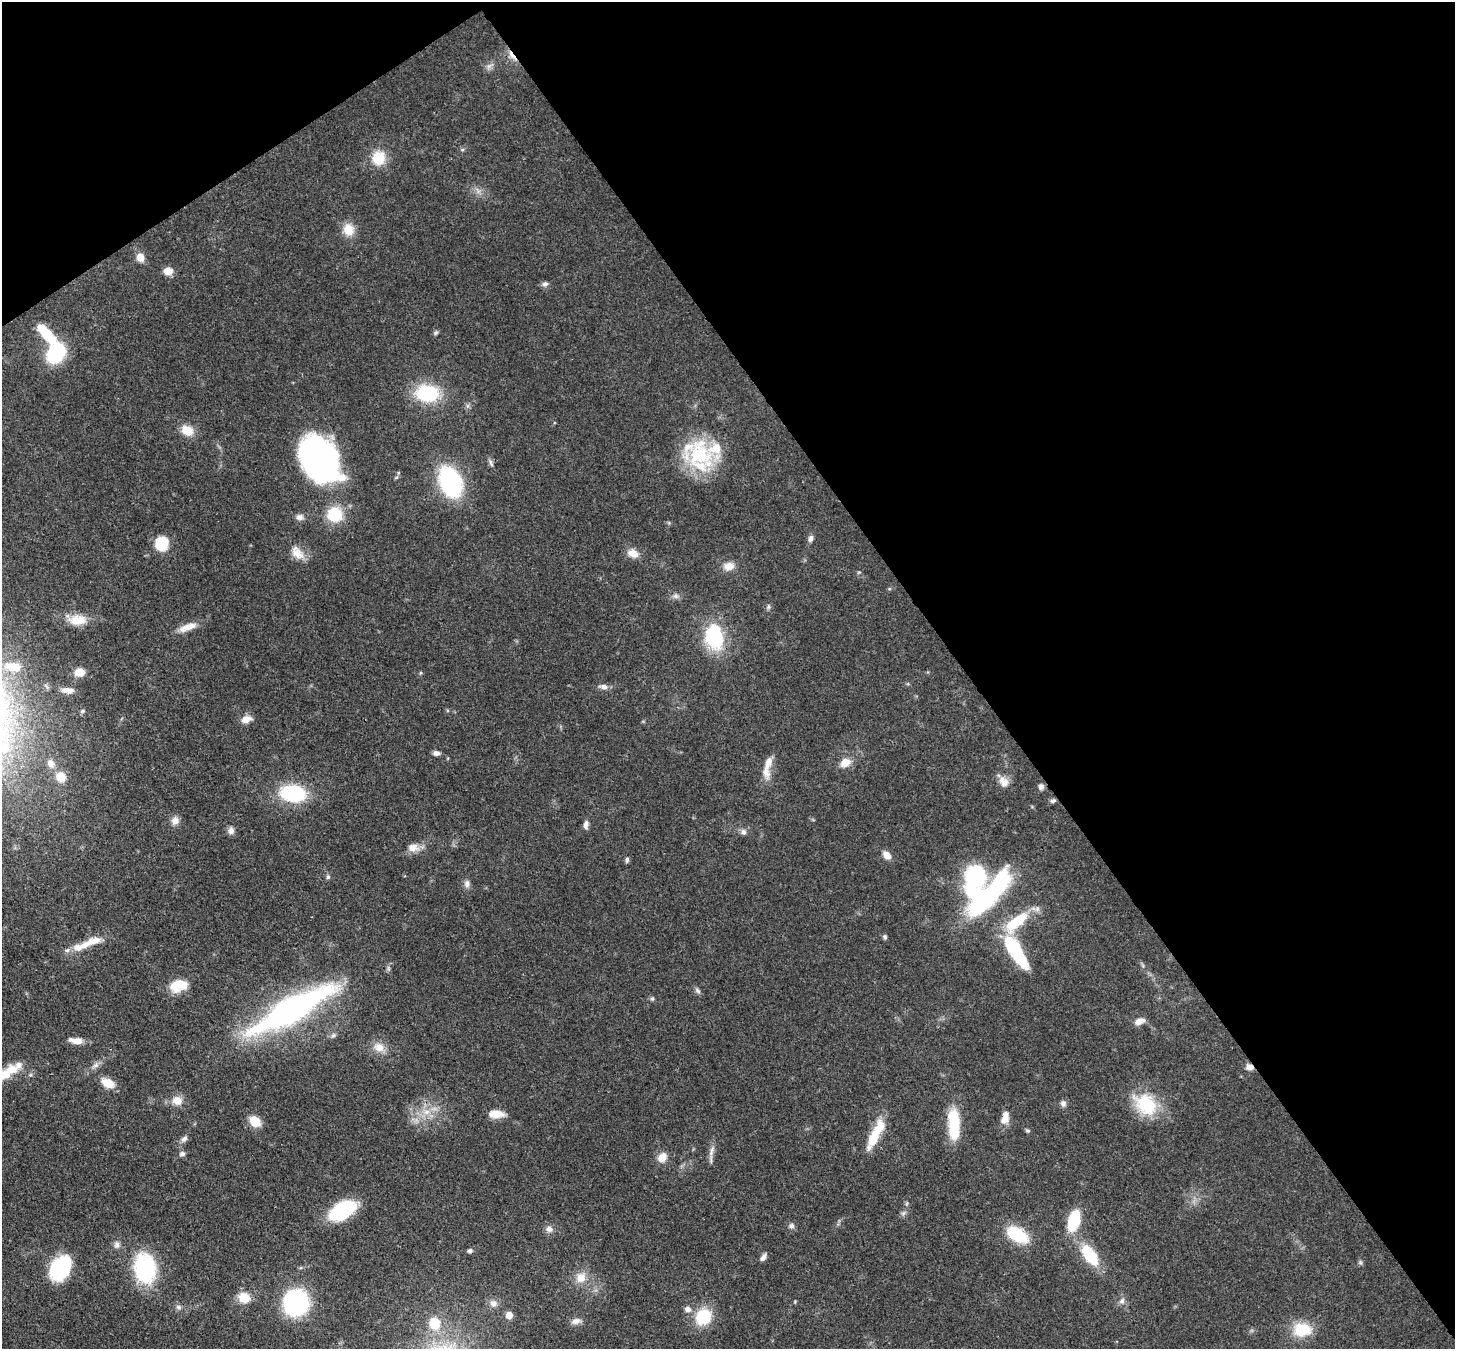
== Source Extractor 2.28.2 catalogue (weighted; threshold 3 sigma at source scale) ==
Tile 3 of 4 x 4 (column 3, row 1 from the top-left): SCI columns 2984-4436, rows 4386-5732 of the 5968 x 5940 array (HDU 1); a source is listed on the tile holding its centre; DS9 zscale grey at full resolution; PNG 1457 x 1351 px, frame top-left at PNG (2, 2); no overlay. Shown black and unused: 38% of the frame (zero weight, under 3 of 4 exposures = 7% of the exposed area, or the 3 px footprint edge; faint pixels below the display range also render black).
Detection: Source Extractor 2.28.2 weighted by HDU 2 'WHT'; one run over the whole footprint, this tile lists its part. Background 0.0727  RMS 0.0038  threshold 0.0173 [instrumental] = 3 sigma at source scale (4.5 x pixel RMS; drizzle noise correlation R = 1.50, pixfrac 1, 0.05/0.05 arcsec/px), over >= 5 px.
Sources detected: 120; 1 inside a brighter object's white glare — not listed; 7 inside a brighter listed object's ellipse — not listed separately; the other 112 listed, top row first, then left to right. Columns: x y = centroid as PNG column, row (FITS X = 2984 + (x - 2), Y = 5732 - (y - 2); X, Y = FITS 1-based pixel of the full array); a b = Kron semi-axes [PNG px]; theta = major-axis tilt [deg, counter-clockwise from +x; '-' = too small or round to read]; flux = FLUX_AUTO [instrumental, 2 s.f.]
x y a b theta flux
512 55 17 5 -52 2.8
489 66 8 5 44 1.3
378 158 15 14 - 10
348 229 16 14 -67 5.7
140 257 9 8 - 4.1
168 271 8 6 6 5.4
545 284 9 6 33 1.2
436 333 7 5 45 0.72
46 334 30 11 -49 14
56 353 17 13 55 32
427 393 22 16 -6 26
187 430 14 11 -27 6.2
700 456 41 35 -52 32
319 460 42 29 -56 140
491 463 13 5 -69 1.2
450 482 25 16 -67 56
334 514 15 14 - 15
300 517 10 8 3 1.9
810 538 9 6 75 1.4
162 544 13 13 - 11
297 553 22 12 -47 5.1
633 553 13 10 -23 3.9
729 566 14 10 9 3.8
859 572 6 4 18 0.45
675 596 9 6 -1 1.4
768 607 8 4 -82 0.73
78 620 21 12 5 7.1
188 627 26 8 20 4.9
714 637 30 21 -80 26
14 667 15 8 -4 6.9
79 672 10 8 6 4.8
420 673 5 3 - 0.41
604 687 11 6 -8 1.9
68 690 15 7 -4 2.4
83 711 6 5 - 0.66
246 719 12 8 20 3.3
436 753 8 6 1 1.5
845 762 13 10 25 4.6
51 763 11 9 -55 2.7
765 772 19 10 -67 3.9
60 777 12 11 - 5.6
1005 783 14 10 27 3.1
1041 787 8 7 - 1.4
293 794 25 16 -7 29
1053 801 7 5 15 0.99
175 821 11 10 - 2.4
586 825 11 6 83 1.6
231 831 10 7 86 1.7
743 832 7 7 - 1.4
413 847 15 11 2 3.7
887 855 10 7 -48 3.2
627 860 8 5 83 0.78
975 876 15 13 -79 51
328 877 6 5 - 0.79
467 884 10 8 -83 1.7
988 897 63 17 48 63
1017 921 36 13 40 18
885 937 7 5 -59 0.74
92 942 39 10 22 8.5
1016 952 43 13 -57 29
178 985 21 14 17 8.6
697 991 9 5 -45 1
652 999 6 5 - 0.71
292 1009 64 15 29 180
1140 1021 13 7 22 2.7
333 1035 7 5 22 1
76 1041 16 7 -9 4
379 1047 16 12 -25 4.4
96 1065 10 6 27 1.6
1249 1067 9 7 -16 2.2
2 1075 24 10 21 9.9
30 1075 6 4 43 0.69
108 1083 17 10 -24 5.5
177 1100 15 12 -13 4.2
1063 1103 8 7 - 1.4
1146 1104 31 23 -39 20
426 1112 9 8 - 3.2
496 1114 17 9 -2 5
1005 1118 17 9 72 3.9
255 1121 12 9 -41 7.4
954 1121 26 13 -82 16
1027 1131 6 5 - 0.61
876 1132 36 13 59 11
184 1139 9 6 27 1.4
711 1151 18 5 73 2.2
182 1154 8 6 14 1.2
662 1157 12 10 51 4
342 1210 25 14 32 33
903 1213 7 6 - 1
1074 1220 17 9 74 21
791 1226 8 7 - 1.2
549 1229 10 9 - 1.9
1017 1235 21 11 -32 21
117 1245 10 7 89 1.7
470 1251 6 6 - 0.85
1089 1255 25 12 -53 17
763 1257 11 5 58 1.4
1360 1262 7 4 -71 0.69
61 1268 20 15 48 40
145 1268 26 18 -80 42
581 1278 15 13 58 5.3
244 1297 12 11 - 7
1122 1301 9 7 59 1.5
296 1303 19 17 86 62
493 1303 11 10 - 2.3
178 1307 8 6 -16 1.1
688 1309 8 7 - 2
509 1315 7 7 - 3.2
703 1317 16 14 49 16
576 1321 13 7 16 2.1
435 1323 14 13 - 9.5
1302 1330 22 17 0 12
Overlapping masked pixels (flux is a lower limit): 3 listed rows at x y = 512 55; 450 482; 1249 1067
Isophote crosses this tile's border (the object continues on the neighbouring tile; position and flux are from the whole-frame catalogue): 1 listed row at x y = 2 1075